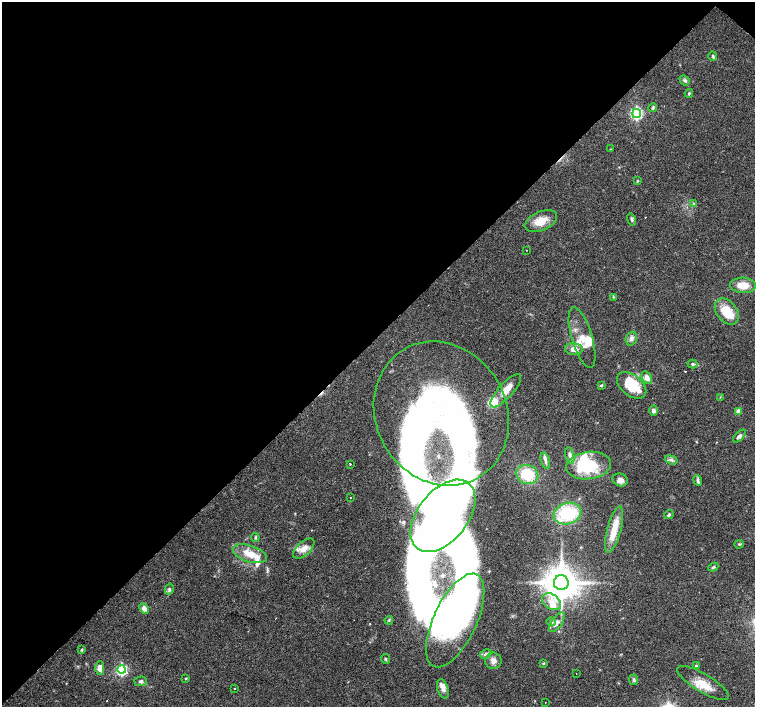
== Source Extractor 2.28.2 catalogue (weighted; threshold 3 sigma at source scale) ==
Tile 2 of 4 x 4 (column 2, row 1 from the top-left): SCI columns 1505-3009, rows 4387-5795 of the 6019 x 6019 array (HDU 1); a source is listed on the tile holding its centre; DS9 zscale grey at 2 x 2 block average (1 PNG px = mean of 2 x 2 image px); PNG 757 x 709 px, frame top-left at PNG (2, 2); each listed source drawn as its Kron ellipse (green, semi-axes under 4 px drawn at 4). Shown black and unused: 48% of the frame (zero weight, under 3 of 4 exposures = <1% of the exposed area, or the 3 px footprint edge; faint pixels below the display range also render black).
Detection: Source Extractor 2.28.2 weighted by HDU 2 'WHT'; one run over the whole footprint, this tile lists its part. Background 0.0444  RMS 0.0047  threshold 0.021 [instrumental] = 3 sigma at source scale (4.5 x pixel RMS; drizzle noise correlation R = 1.50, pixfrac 1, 0.0396/0.0396 arcsec/px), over >= 5 px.
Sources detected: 102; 11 inside a brighter object's white glare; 7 cosmic-ray / hot-pixel residue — neither listed nor drawn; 15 inside a brighter listed object's ellipse — not listed separately; the other 69 listed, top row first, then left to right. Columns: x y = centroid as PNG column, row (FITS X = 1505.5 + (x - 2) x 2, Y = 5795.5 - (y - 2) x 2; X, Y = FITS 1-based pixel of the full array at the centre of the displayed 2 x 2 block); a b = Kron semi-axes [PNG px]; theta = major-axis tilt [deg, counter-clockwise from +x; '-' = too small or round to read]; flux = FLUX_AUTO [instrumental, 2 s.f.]
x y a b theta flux
713 56 5 3 - 1.6
685 80 5 4 - 2.2
689 93 4 3 - 1.2
653 107 4 3 - 1.6
636 114 4 3 - 200
611 149 3 2 - 0.52
638 181 3 2 - 0.85
694 203 3 2 - 0.91
632 219 6 4 -73 2.2
541 221 17 9 24 17
527 250 2 2 - 0.52
743 285 13 7 -3 15
613 297 3 2 - 0.85
727 312 14 10 -51 25
582 338 31 10 -73 21
631 338 7 5 70 4.2
574 349 9 6 -4 8.2
692 364 5 4 - 2.2
647 377 7 5 -62 5.9
601 385 4 3 - 1.3
632 385 17 10 -39 36
506 391 21 7 48 16
720 397 3 2 - 0.57
653 411 5 4 - 3.9
738 411 3 3 - 13
441 414 74 65 -60 260
739 436 8 4 44 3.3
570 455 8 4 -76 3.7
671 460 6 3 -17 2.5
545 461 8 4 -74 3
350 464 2 2 - 1.6
589 466 22 13 8 60
527 475 11 9 -22 34
620 480 8 6 -17 5.9
698 480 5 4 - 2.5
350 498 2 2 - 0.83
568 513 14 10 19 62
669 515 5 3 - 1.9
443 516 42 25 52 140
614 529 24 7 75 20
255 537 4 3 - 1.4
739 544 4 3 - 1.1
304 549 13 7 42 8.7
250 554 17 8 -18 18
713 567 5 3 - 1.6
561 583 7 7 - 2800
169 589 5 4 - 2.2
552 602 10 7 -33 13
144 608 6 4 -61 5.7
389 620 4 3 - 1.2
455 620 51 21 65 230
551 622 5 4 - 2
557 622 11 5 56 5.7
82 650 3 3 - 1.4
486 654 6 4 26 2.3
386 659 5 3 - 1.3
493 661 8 8 - 5.7
544 663 3 3 - 1.5
696 666 4 3 - 1.3
100 668 6 4 90 9.6
122 670 4 4 - 150
576 673 2 2 - 0.39
186 678 3 3 - 0.73
634 680 5 4 - 2.1
141 681 6 5 - 2.9
703 683 29 9 -31 20
235 688 2 2 - 1.6
443 689 10 5 -72 5.7
545 702 2 2 - 0.47